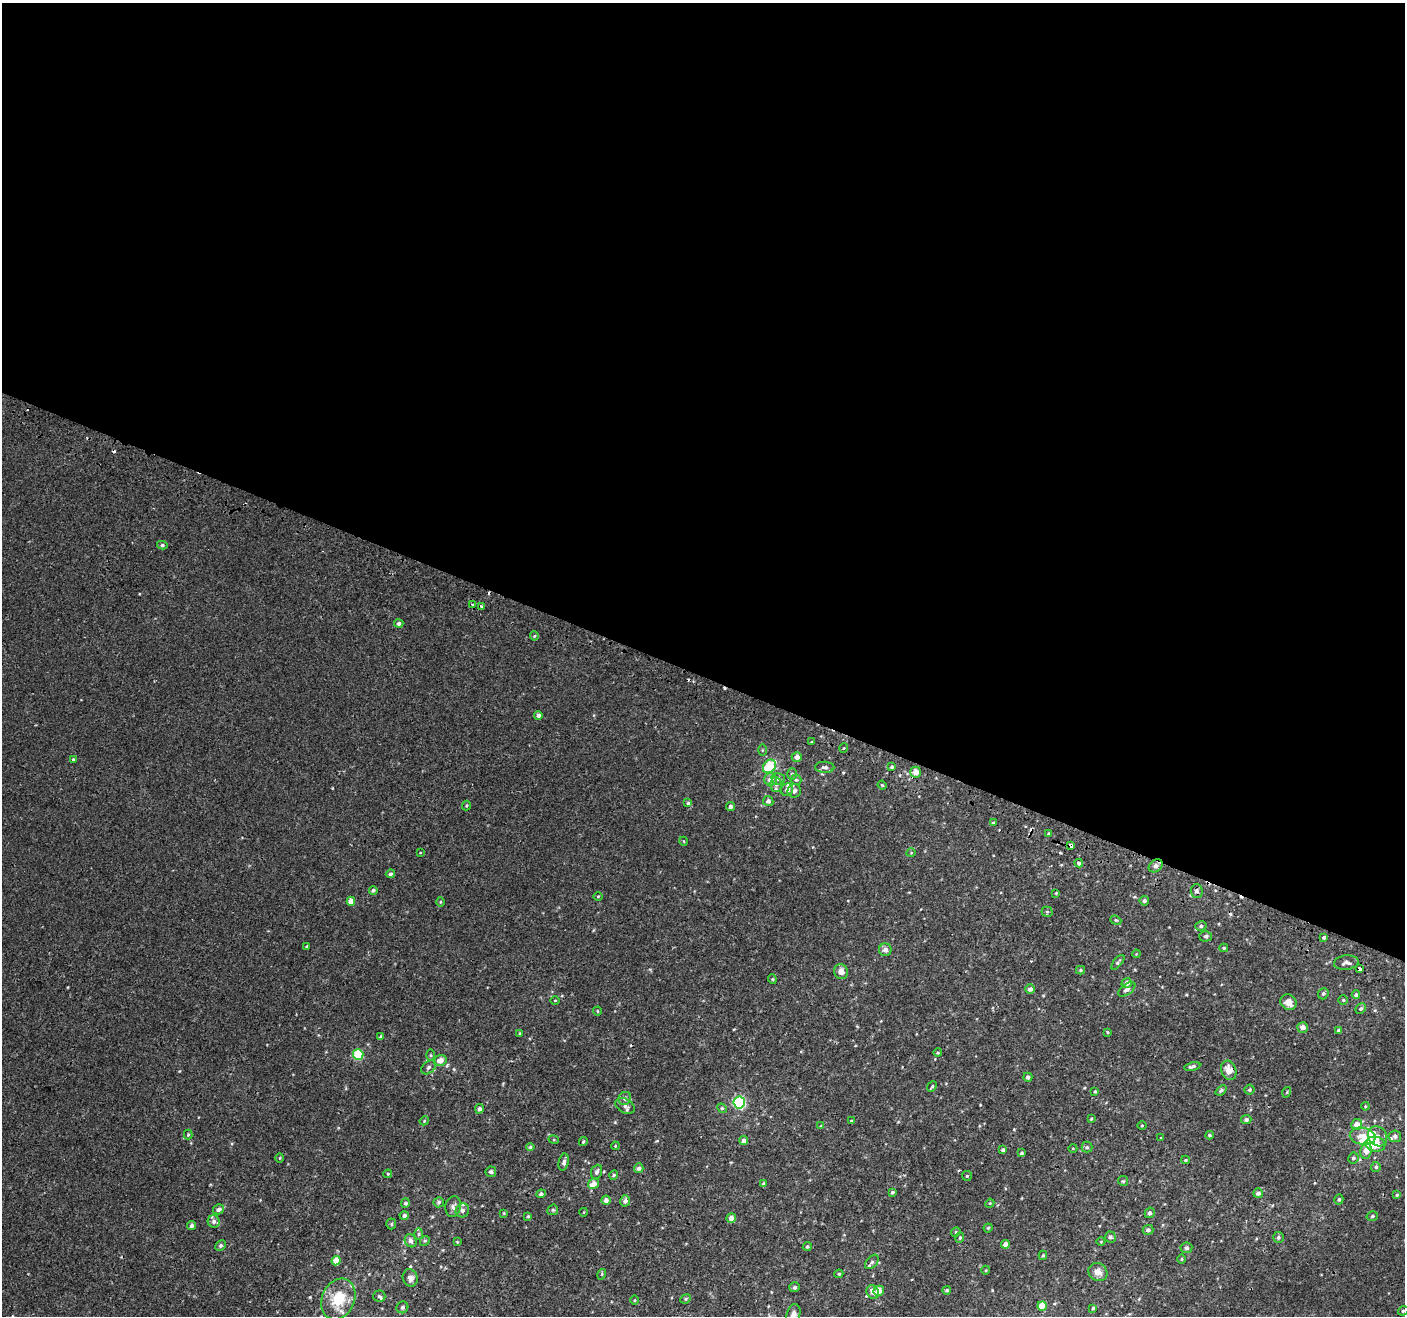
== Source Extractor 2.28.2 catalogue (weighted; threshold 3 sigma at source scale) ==
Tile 3 of 4 x 4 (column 3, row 1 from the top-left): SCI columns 2861-4263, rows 4203-5516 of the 5714 x 5845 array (HDU 1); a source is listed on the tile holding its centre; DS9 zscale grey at full resolution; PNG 1407 x 1318 px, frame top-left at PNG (2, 3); each listed source drawn as its Kron ellipse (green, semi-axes under 4 px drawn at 4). Shown black and unused: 51% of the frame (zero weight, under 2 of 3 exposures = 3% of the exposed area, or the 3 px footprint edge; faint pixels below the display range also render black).
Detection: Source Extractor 2.28.2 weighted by HDU 2 'WHT'; one run over the whole footprint, this tile lists its part. Background 0.00182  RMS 0.0034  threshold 0.0152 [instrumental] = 3 sigma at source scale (4.5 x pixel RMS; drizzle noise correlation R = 1.50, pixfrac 1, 0.0396/0.0396 arcsec/px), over >= 5 px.
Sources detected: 214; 9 cosmic-ray / hot-pixel residue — neither listed nor drawn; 14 inside a brighter listed object's ellipse — not listed separately; the other 191 listed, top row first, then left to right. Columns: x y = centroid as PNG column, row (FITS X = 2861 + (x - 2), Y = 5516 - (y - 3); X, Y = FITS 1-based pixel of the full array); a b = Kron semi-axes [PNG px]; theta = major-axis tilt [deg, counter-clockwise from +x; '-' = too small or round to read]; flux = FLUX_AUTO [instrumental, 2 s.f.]
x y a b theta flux
162 545 5 4 - 0.53
473 605 3 3 - 0.85
482 606 4 3 - 0.75
399 623 4 4 - 1
534 636 4 4 - 0.36
538 715 4 4 - 1
812 742 3 3 - 0.28
844 748 5 3 - 0.27
762 750 5 3 - 0.29
797 757 5 5 - 1.9
73 759 4 4 - 0.34
769 766 7 5 48 12
825 767 10 5 -1 1.1
892 767 3 3 - 0.61
915 772 5 5 - 2.9
792 774 6 5 - 0.53
770 779 6 6 - 2.4
778 779 7 6 - 0.95
796 780 5 5 - 0.49
776 784 7 5 -89 0.87
882 785 4 3 - 0.34
787 790 6 6 - 1.6
794 791 7 6 - 1.2
768 801 5 5 - 1.2
688 803 4 4 - 0.5
466 805 5 3 - 0.32
730 806 4 4 - 0.96
993 822 4 3 - 0.32
1049 834 4 3 - 0.55
683 841 4 3 - 0.22
1071 846 4 3 - 1.1
420 853 3 2 - 0.18
911 853 4 3 - 0.22
1079 863 4 4 - 1.2
1156 866 8 5 41 1.8
390 874 4 4 - 0.67
373 890 4 4 - 0.55
1197 891 7 6 - 0.94
1056 893 3 2 - 0.25
598 896 5 3 - 0.27
351 901 4 4 - 2.5
1144 901 5 4 - 0.71
440 902 5 3 - 0.28
1047 912 5 5 - 0.45
1116 920 6 4 -21 0.37
1201 926 6 5 - 0.68
1206 936 6 5 - 0.79
1324 937 3 3 - 2.1
307 947 3 3 - 0.38
1224 948 4 3 - 0.4
885 950 6 6 - 1.4
1136 954 4 3 - 0.25
1118 962 9 4 51 0.61
1346 962 12 7 7 1.6
1359 969 4 3 - 1.1
1080 970 4 4 - 0.36
841 972 7 7 - 1.8
772 979 4 4 - 0.32
1127 983 5 5 - 1.5
1030 989 5 4 - 1.2
1127 989 10 5 37 1.2
1323 994 6 5 - 0.59
1356 995 4 4 - 0.67
555 1000 4 3 - 0.25
1343 1000 4 4 - 0.36
1288 1002 8 7 - 2.8
1361 1009 5 5 - 0.52
597 1011 4 4 - 0.32
1303 1027 5 5 - 2
1339 1031 4 4 - 0.67
1108 1032 4 2 - 0.26
520 1033 4 3 - 0.27
381 1036 4 3 - 0.46
938 1053 4 4 - 0.35
358 1054 5 5 - 15
431 1055 5 4 - 0.39
440 1060 6 5 - 2.5
1192 1066 8 4 13 0.92
428 1067 8 6 41 0.86
1229 1070 10 7 -68 3.4
1028 1077 4 4 - 0.99
932 1087 6 3 50 0.46
1221 1090 6 4 41 0.51
1249 1090 5 5 - 0.5
1095 1091 3 3 - 0.34
1287 1092 5 3 - 0.23
625 1098 7 6 - 0.93
739 1103 6 5 - 36
625 1106 10 7 -28 1.2
1365 1106 4 3 - 0.29
722 1108 5 4 - 0.38
479 1109 5 4 - 0.95
1091 1119 3 3 - 0.34
1246 1119 5 4 - 0.74
424 1121 5 3 - 0.32
851 1121 3 3 - 0.25
1357 1124 5 5 - 2.8
1142 1125 5 3 - 0.26
821 1126 4 4 - 0.27
188 1135 5 4 - 0.3
1209 1135 4 3 - 0.43
1363 1136 13 8 -11 3.7
1377 1136 10 9 - 1.9
1395 1136 6 6 - 0.96
1161 1138 4 2 - 0.21
554 1140 5 3 - 0.29
744 1140 4 4 - 1.2
583 1142 4 3 - 0.42
1375 1144 10 7 -10 4.9
615 1146 4 3 - 0.25
530 1147 4 4 - 0.45
1087 1147 5 5 - 0.56
1073 1148 4 3 - 0.24
1003 1150 4 3 - 0.64
1366 1151 8 6 81 2.4
1021 1153 4 3 - 0.54
280 1158 5 3 - 0.29
1353 1158 5 5 - 0.64
1185 1160 4 4 - 0.35
564 1162 9 5 78 0.96
1376 1167 5 5 - 0.62
639 1168 5 4 - 0.97
491 1172 5 5 - 0.77
597 1172 7 5 68 0.83
388 1174 4 4 - 0.33
614 1175 5 4 - 0.42
967 1176 5 5 - 0.38
1123 1181 5 5 - 0.4
593 1184 6 5 - 2.7
764 1184 4 4 - 0.86
892 1192 4 3 - 0.64
1258 1193 5 4 - 1.2
541 1194 4 4 - 0.78
1397 1195 4 3 - 0.38
1339 1199 5 4 - 0.57
606 1200 4 4 - 1.2
625 1201 5 5 - 1.1
439 1202 5 5 - 0.57
405 1203 5 4 - 0.69
990 1203 4 3 - 0.24
453 1207 10 7 78 1.3
219 1209 6 5 - 1.2
462 1210 7 6 - 0.96
553 1210 6 5 - 0.52
584 1212 4 3 - 0.22
504 1213 4 4 - 0.27
1150 1213 5 5 - 0.76
404 1216 4 4 - 0.86
528 1216 4 4 - 0.36
1372 1216 6 4 16 0.55
731 1218 5 5 - 1.9
214 1221 6 6 - 1
391 1224 5 5 - 0.43
191 1225 4 3 - 1
988 1228 4 4 - 0.43
1148 1230 5 5 - 0.93
956 1232 5 4 - 0.37
419 1234 6 4 88 0.44
1110 1237 5 5 - 0.73
1278 1237 5 5 - 0.56
960 1238 5 4 - 0.42
411 1241 7 5 -63 1.3
425 1241 5 4 - 0.4
457 1242 4 3 - 0.28
1101 1242 4 3 - 0.23
1006 1244 4 4 - 1.8
220 1245 6 5 - 0.65
807 1247 5 4 - 0.46
1186 1248 6 5 - 0.84
1043 1255 5 3 - 0.44
1181 1259 5 3 - 0.27
336 1261 5 4 - 3.8
872 1262 8 5 49 0.85
986 1270 4 3 - 0.23
1098 1272 10 8 -38 2.1
602 1274 5 3 - 0.3
839 1274 4 3 - 0.38
410 1278 9 7 -68 1.6
795 1287 5 5 - 0.68
947 1290 4 4 - 0.52
879 1291 5 5 - 2.7
873 1292 7 6 - 1.5
379 1296 6 6 - 0.61
338 1299 21 16 66 11
686 1299 6 4 23 0.41
635 1300 5 3 - 0.29
1042 1306 5 4 - 4.6
402 1307 6 5 - 0.76
1093 1308 3 3 - 0.41
1403 1311 5 4 - 0.52
793 1315 10 7 75 1.5
Overlapping masked pixels (flux is a lower limit): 3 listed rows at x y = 1071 846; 1156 866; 1359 969
Isophote crosses this tile's border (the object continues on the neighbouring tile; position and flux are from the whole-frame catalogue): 3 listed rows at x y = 338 1299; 1403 1311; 793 1315